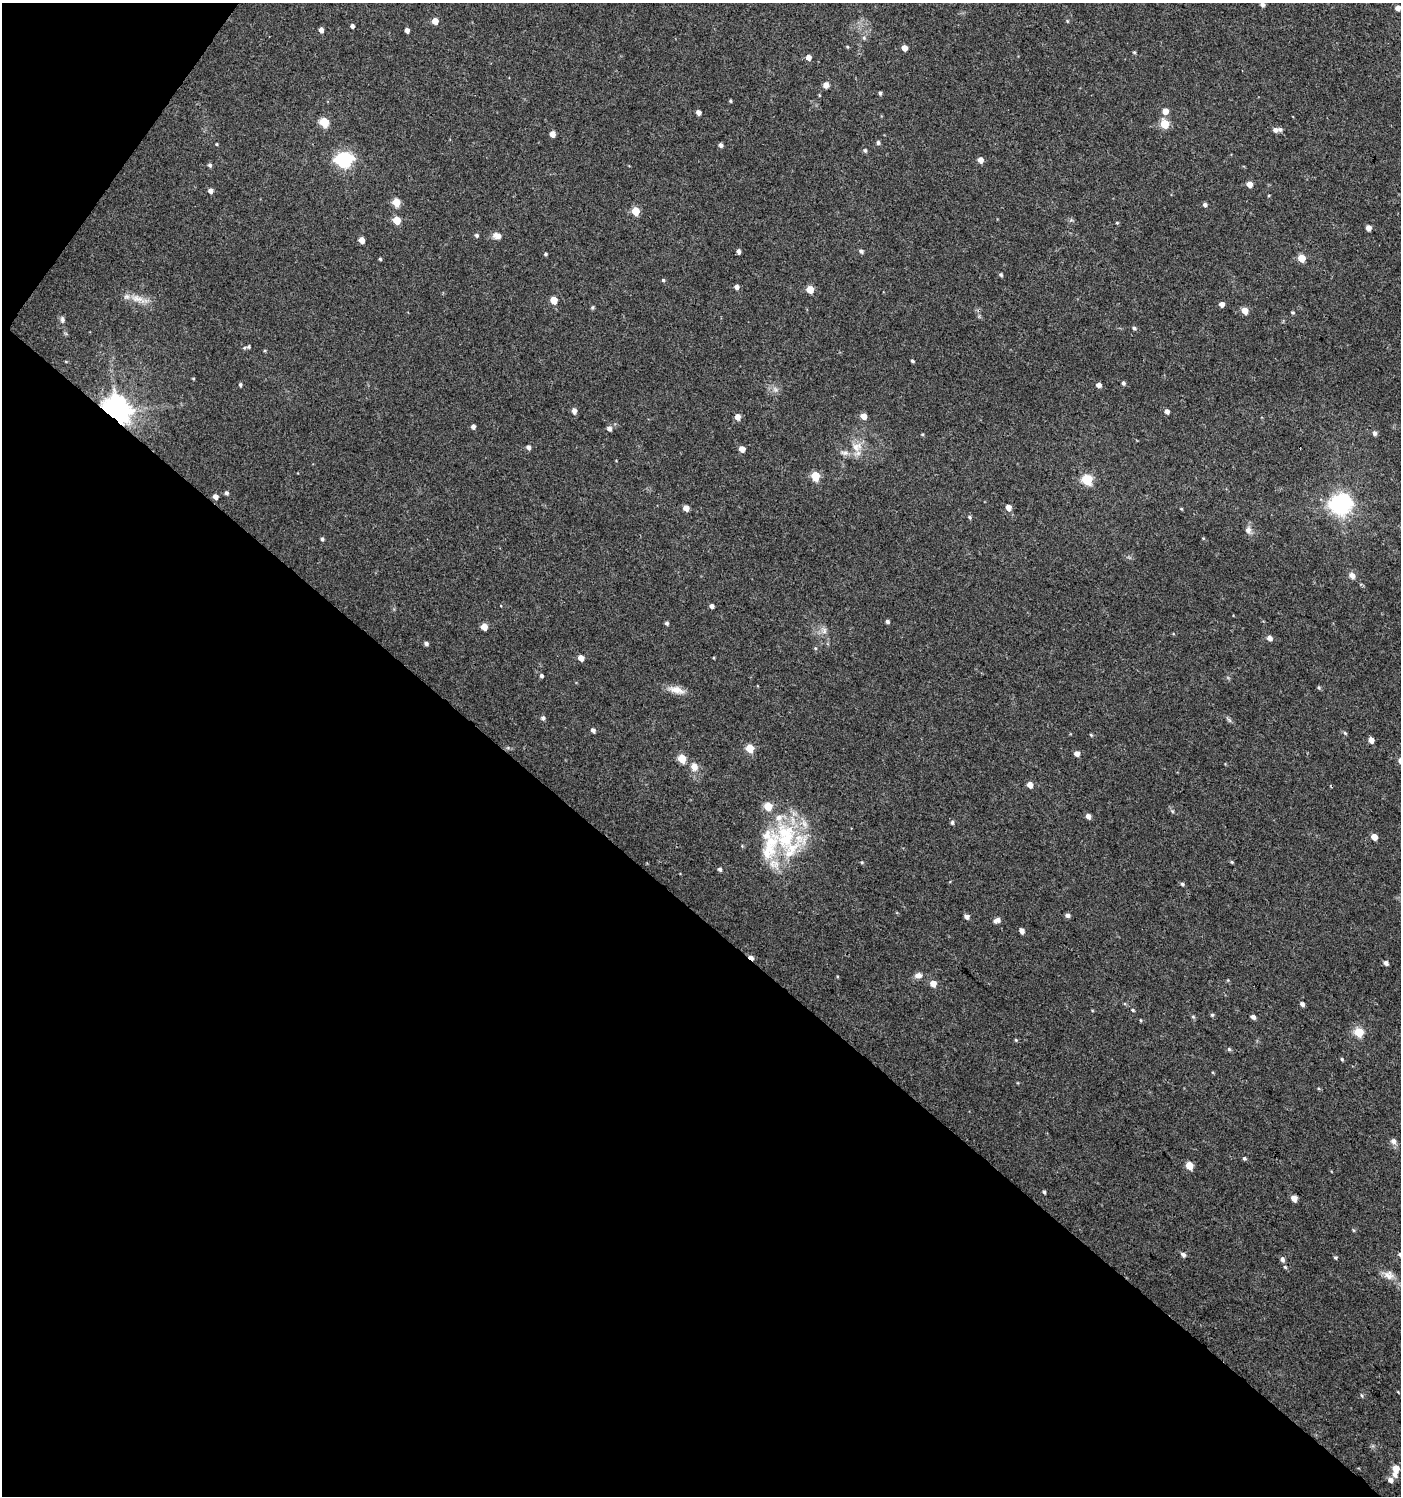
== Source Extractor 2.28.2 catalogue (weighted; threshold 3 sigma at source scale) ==
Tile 9 of 4 x 4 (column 1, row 3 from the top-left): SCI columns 245-1643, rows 1496-2989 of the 6018 x 5985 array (HDU 1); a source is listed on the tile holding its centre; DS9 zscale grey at full resolution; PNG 1403 x 1498 px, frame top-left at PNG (2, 3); no overlay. Shown black and unused: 41% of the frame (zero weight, under 3 of 4 exposures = <1% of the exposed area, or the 3 px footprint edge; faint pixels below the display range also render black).
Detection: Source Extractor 2.28.2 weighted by HDU 2 'WHT'; one run over the whole footprint, this tile lists its part. Background 0.0233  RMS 0.004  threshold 0.018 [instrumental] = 3 sigma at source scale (4.5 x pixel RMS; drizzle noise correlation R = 1.50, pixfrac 1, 0.0396/0.0396 arcsec/px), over >= 5 px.
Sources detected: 161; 8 inside a brighter listed object's ellipse — not listed separately; the other 153 listed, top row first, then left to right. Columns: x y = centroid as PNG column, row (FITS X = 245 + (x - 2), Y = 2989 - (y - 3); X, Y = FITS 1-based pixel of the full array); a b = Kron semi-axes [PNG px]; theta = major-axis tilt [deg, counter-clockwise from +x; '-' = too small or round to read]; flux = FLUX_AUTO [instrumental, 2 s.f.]
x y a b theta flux
1262 4 5 4 - 1.4
1398 8 4 4 - 2.8
435 21 5 5 - 4.5
1067 21 4 4 - 0.41
352 26 4 4 - 1.1
321 30 5 4 - 2
407 30 4 4 - 1.8
864 38 6 4 -47 0.68
847 47 4 4 - 0.41
904 48 4 4 - 3.4
1134 52 5 4 - 0.44
808 57 5 5 - 2.6
826 85 7 7 - 1.7
880 93 4 4 - 0.69
730 101 4 3 - 0.49
1165 111 5 5 - 3.9
698 112 4 4 - 1.9
324 122 6 5 - 15
1164 124 5 5 - 16
1275 130 6 5 - 1.7
552 134 5 4 - 3.1
878 142 5 5 - 0.83
217 144 3 3 - 0.36
721 145 5 4 - 1.3
865 150 6 5 - 0.73
344 160 7 7 - 100
980 160 5 4 - 3.5
210 165 5 4 - 0.91
1249 184 4 4 - 3.8
211 191 5 5 - 1.7
1269 195 4 3 - 0.32
396 202 5 5 - 9.6
1205 205 4 4 - 1.1
635 211 5 5 - 11
397 220 5 5 - 8.7
1117 223 4 4 - 0.4
1368 228 4 4 - 2.9
477 235 5 5 - 0.83
497 236 11 8 -11 2.2
362 240 5 4 - 3.4
739 251 5 4 - 1.3
861 251 5 4 - 0.98
545 254 4 3 - 0.56
1301 258 5 5 - 9.2
380 259 4 4 - 0.48
1001 275 5 4 - 0.63
663 280 5 4 - 0.55
736 287 5 5 - 1.6
810 289 5 5 - 9.1
139 299 29 9 -18 5.2
554 300 5 5 - 7.6
1222 304 4 4 - 2.3
592 307 5 4 - 0.58
1245 310 5 4 - 5.1
1293 312 4 4 - 0.54
62 320 9 5 -83 1.1
1134 328 5 4 - 0.8
249 347 7 6 - 0.9
912 361 3 3 - 0.67
193 379 3 3 - 0.38
1123 383 4 4 - 0.77
240 385 5 4 - 0.62
1098 385 5 4 - 2
116 411 9 8 - 680
574 411 6 5 - 2.1
1167 411 4 4 - 1.7
864 416 5 4 - 3.9
738 417 5 5 - 3.1
473 427 4 4 - 1.5
609 429 6 5 - 1.5
1374 433 6 5 - 1.2
922 434 5 3 - 0.36
528 447 5 4 - 1.4
856 447 16 13 7 5.5
742 449 5 4 - 3.4
815 476 6 5 - 15
1087 480 6 5 - 29
227 493 5 4 - 0.88
216 497 5 4 - 2.1
1341 504 8 7 - 250
1008 507 5 4 - 3.4
686 508 5 4 - 3.5
1181 509 4 3 - 0.39
969 517 6 4 -50 0.62
1248 530 10 8 -82 1.9
322 539 5 4 - 0.75
1352 575 8 7 - 2.1
712 606 4 4 - 1.5
887 621 4 4 - 0.88
667 623 5 4 - 0.83
484 627 5 5 - 4.9
824 631 10 7 86 1.7
1269 638 5 5 - 2
426 644 5 4 - 0.97
815 648 5 4 - 0.43
581 658 5 4 - 3.3
541 676 5 4 - 0.93
1319 687 5 4 - 0.56
676 690 22 9 -13 4.2
543 718 5 5 - 1
1229 720 8 4 -45 0.8
593 730 5 4 - 1.4
1345 733 5 4 - 0.57
1091 735 5 3 - 0.41
1371 740 5 4 - 3.4
750 748 5 5 - 12
1077 754 5 4 - 2.5
682 758 5 5 - 11
694 767 13 10 -68 3.2
1030 785 5 4 - 3.7
1172 811 6 4 -71 0.56
1088 816 5 4 - 2.2
952 822 6 4 87 0.78
786 837 46 36 -80 38
1374 837 5 4 - 5
862 862 5 4 - 0.45
1232 862 4 4 - 0.45
720 869 4 4 - 0.99
1182 884 5 4 - 0.75
1067 915 5 5 - 1.3
967 916 5 4 - 1.6
997 920 8 5 21 1.8
1021 931 5 4 - 2.2
751 958 6 3 -31 2.4
1386 963 5 4 - 1.4
918 975 9 7 9 2.1
933 983 5 5 - 4.1
1302 1004 4 4 - 1.5
1133 1010 5 4 - 0.55
1212 1015 5 5 - 0.57
1193 1017 6 5 - 0.58
1253 1017 5 4 - 1.5
1140 1020 4 3 - 0.36
1359 1032 5 5 - 18
1016 1040 4 4 - 0.44
1229 1049 5 4 - 0.59
1342 1059 5 4 - 0.49
1393 1141 8 8 - 1.6
1244 1158 5 4 - 0.67
1189 1165 5 5 - 8
1044 1192 5 3 - 0.6
1294 1198 5 4 - 3.9
1353 1230 5 3 - 0.41
1400 1254 5 5 - 0.82
1183 1255 6 5 - 1.3
1335 1258 4 4 - 0.59
1282 1259 7 5 -82 1.2
1285 1267 5 4 - 0.5
1389 1275 15 11 -28 3.5
1361 1395 6 3 -71 0.43
1396 1468 5 5 - 6
1395 1475 7 5 -49 1.4
1390 1480 6 5 - 2
Overlapping masked pixels (flux is a lower limit): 2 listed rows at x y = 116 411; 751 958
Isophote crosses this tile's border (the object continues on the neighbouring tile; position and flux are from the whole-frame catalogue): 2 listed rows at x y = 1262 4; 1400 1254